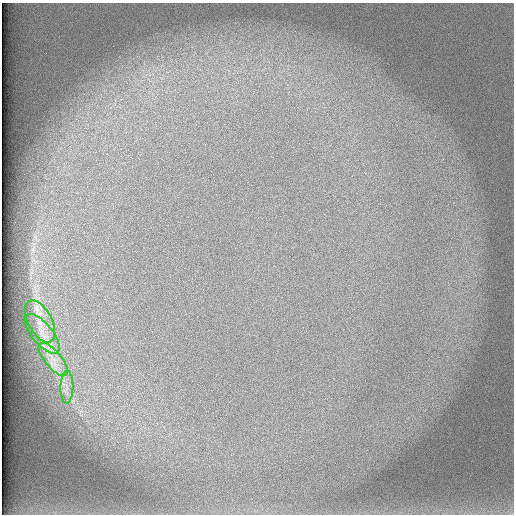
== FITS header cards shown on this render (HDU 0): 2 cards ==
NAXIS1  =                  512 /
NAXIS2  =                  512 /

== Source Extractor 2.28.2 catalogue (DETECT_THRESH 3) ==
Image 512 x 512 px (HDU 0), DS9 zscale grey, 1 PNG px = 1 image px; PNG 516 x 516 px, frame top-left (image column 1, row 512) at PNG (2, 3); each listed source drawn as its Kron ellipse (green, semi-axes under 4 px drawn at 4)
Background 101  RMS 3.1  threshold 9.2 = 3 sigma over >= 5 px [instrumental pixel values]
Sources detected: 4; all 4 listed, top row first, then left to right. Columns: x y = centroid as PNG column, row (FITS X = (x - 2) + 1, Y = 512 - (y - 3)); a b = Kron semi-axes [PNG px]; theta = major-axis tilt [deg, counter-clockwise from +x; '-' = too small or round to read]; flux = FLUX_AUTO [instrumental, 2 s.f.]
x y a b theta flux
40 321 23 11 -62 3700
42 334 24 10 -50 3500
53 359 21 8 -50 3200
67 387 16 6 88 1700